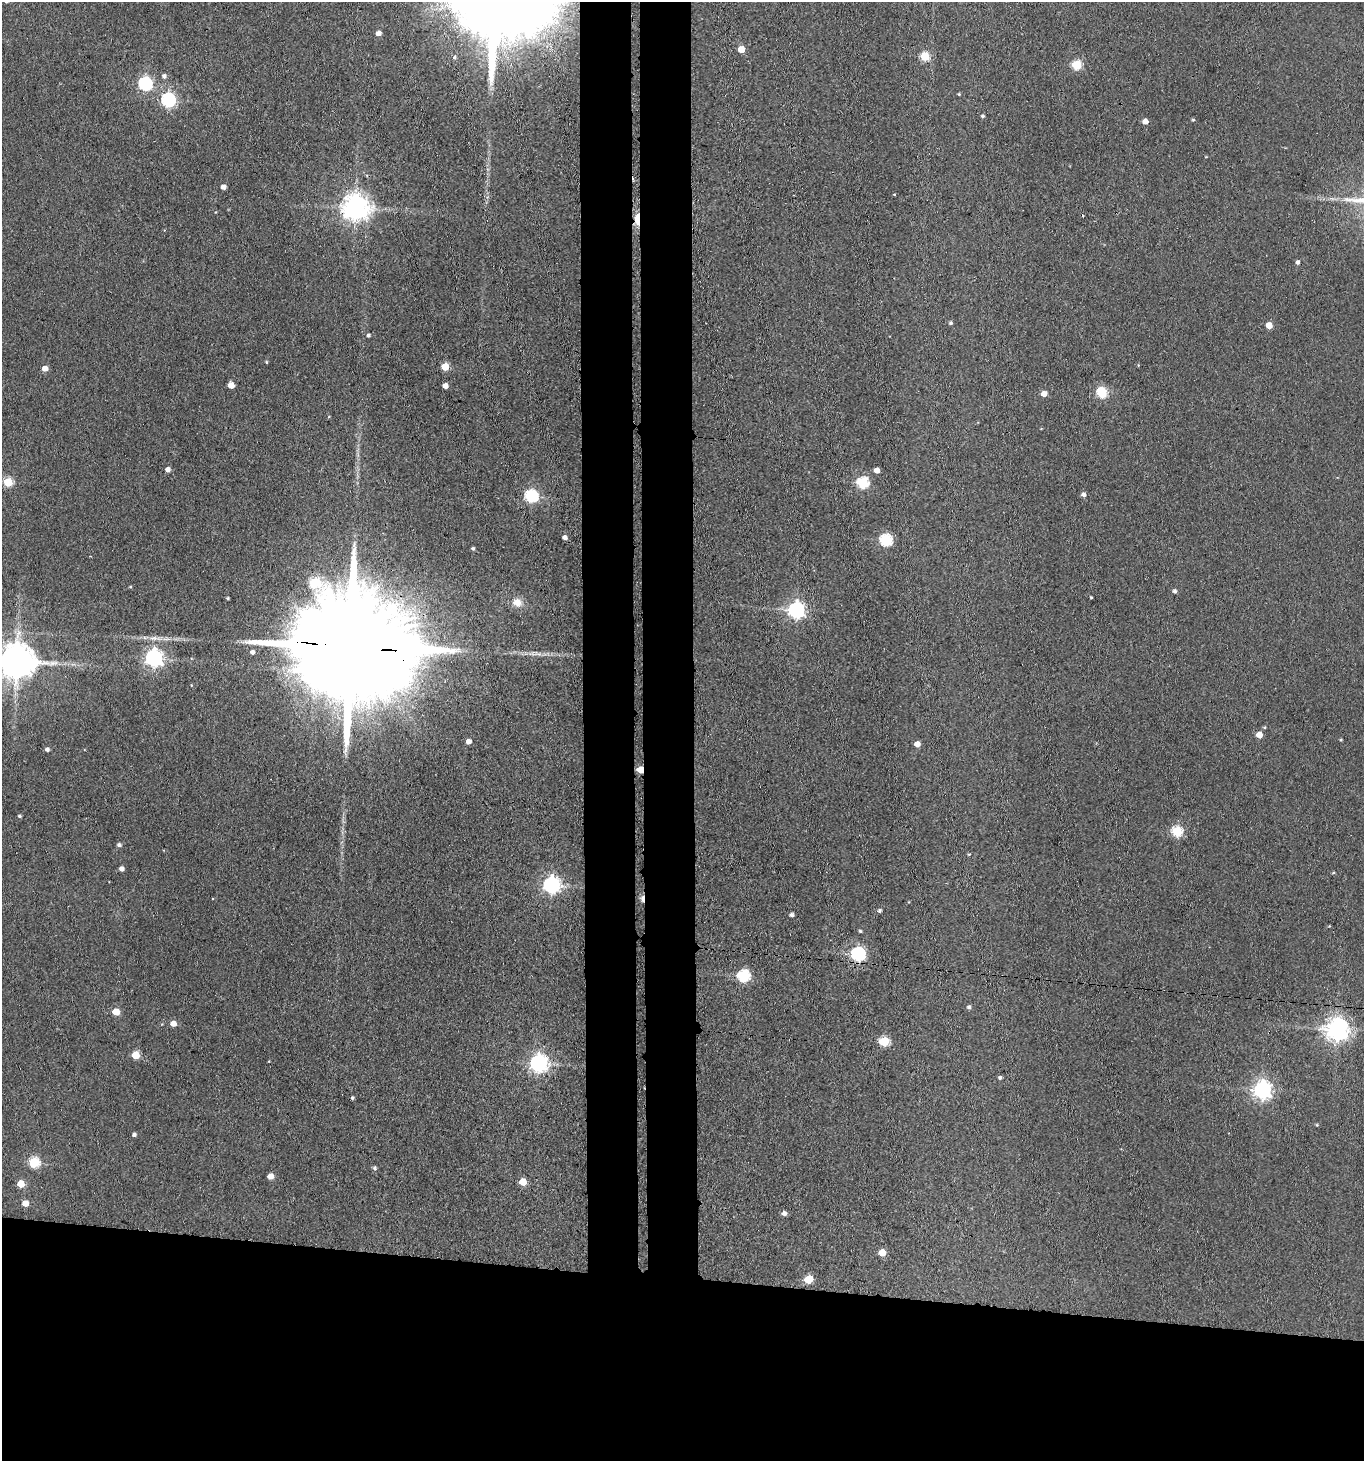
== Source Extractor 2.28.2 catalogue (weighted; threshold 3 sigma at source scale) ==
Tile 8 of 3 x 3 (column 2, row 3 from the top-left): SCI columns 1582-2943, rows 6-1464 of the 4467 x 4388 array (HDU 1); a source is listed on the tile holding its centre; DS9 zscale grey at full resolution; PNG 1366 x 1463 px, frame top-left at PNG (2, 2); no overlay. Shown black and unused: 19% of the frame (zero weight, under 3 of 4 exposures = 5% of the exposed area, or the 3 px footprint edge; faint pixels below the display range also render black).
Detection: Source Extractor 2.28.2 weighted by HDU 2 'WHT'; one run over the whole footprint, this tile lists its part. Background 0.0656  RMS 0.0068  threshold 0.0304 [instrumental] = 3 sigma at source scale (4.5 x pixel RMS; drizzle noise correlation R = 1.50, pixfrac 1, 0.05/0.05 arcsec/px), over >= 5 px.
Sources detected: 91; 1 inside a brighter object's white glare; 2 cosmic-ray / hot-pixel residue — not listed; the other 88 listed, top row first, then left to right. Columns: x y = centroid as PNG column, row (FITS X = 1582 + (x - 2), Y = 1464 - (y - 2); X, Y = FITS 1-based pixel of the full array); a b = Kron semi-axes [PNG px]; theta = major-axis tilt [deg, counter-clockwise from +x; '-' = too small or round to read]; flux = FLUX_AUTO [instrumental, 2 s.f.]
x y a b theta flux
378 33 5 4 - 3.5
741 49 5 5 - 12
925 56 5 5 - 31
454 57 6 5 - 1.3
1077 65 5 5 - 40
164 76 5 5 - 2.2
145 84 6 6 - 120
959 94 3 3 - 0.75
168 100 6 6 - 140
982 116 5 4 - 1.1
1193 120 4 4 - 0.72
1145 121 5 5 - 5.2
223 187 4 4 - 4.1
355 207 8 8 - 800
637 219 14 5 -88 11
1298 262 5 4 - 1.9
951 323 4 4 - 1.4
1269 325 5 5 - 10
368 335 5 4 - 1.3
267 362 5 3 - 0.63
445 367 5 5 - 17
45 368 5 5 - 5.4
231 385 5 5 - 7.2
445 386 4 4 - 5.5
1102 392 8 6 -58 40
1044 394 5 5 - 6
168 469 5 5 - 3.1
877 470 4 4 - 5.2
8 482 5 5 - 27
863 483 6 5 - 69
1083 494 5 4 - 2.5
531 496 6 6 - 100
565 537 5 4 - 2.9
886 540 6 6 - 78
473 549 4 4 - 1.2
130 587 4 3 - 0.59
1175 591 4 4 - 1.8
1091 597 3 2 - 0.6
227 598 3 3 - 0.91
517 602 11 10 - 7.1
796 610 7 6 - 240
154 638 12 6 0 3.7
350 646 49 24 -7 36000
252 652 5 5 - 2.4
537 653 14 5 -13 3.2
154 658 7 7 - 280
17 662 11 10 - 1700
1264 727 4 4 - 0.74
1259 735 5 4 - 8.9
1341 740 5 3 - 0.62
468 741 5 5 - 4.2
917 744 5 5 - 5.8
47 749 4 4 - 1.9
640 770 5 4 - 16
19 816 4 3 - 0.94
1177 831 5 5 - 56
119 845 5 4 - 1.9
969 854 4 4 - 0.68
121 869 4 4 - 2.9
1333 873 4 3 - 0.78
551 885 7 7 - 240
643 899 7 3 -88 6.9
880 911 4 4 - 1.5
791 915 4 4 - 2.1
1329 926 3 3 - 0.49
860 931 4 4 - 0.88
858 954 6 6 - 120
744 976 6 6 - 80
969 1007 5 5 - 2
116 1012 5 5 - 12
173 1023 5 5 - 5.8
1337 1029 8 7 - 580
884 1041 5 5 - 44
135 1055 5 5 - 18
538 1063 7 7 - 280
1000 1078 4 4 - 1.5
1262 1090 7 7 - 280
352 1098 4 3 - 1.1
134 1135 4 4 - 1.7
34 1162 6 5 - 48
375 1168 5 4 - 1.6
270 1176 5 5 - 7.4
523 1182 5 5 - 15
21 1184 5 5 - 13
25 1203 5 5 - 8.8
784 1213 5 5 - 2.9
882 1253 5 5 - 13
809 1279 6 5 - 25
Overlapping masked pixels (flux is a lower limit): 5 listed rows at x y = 637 219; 350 646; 640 770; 643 899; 858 954
Isophote crosses this tile's border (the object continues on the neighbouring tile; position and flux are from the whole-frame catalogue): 1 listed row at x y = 17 662